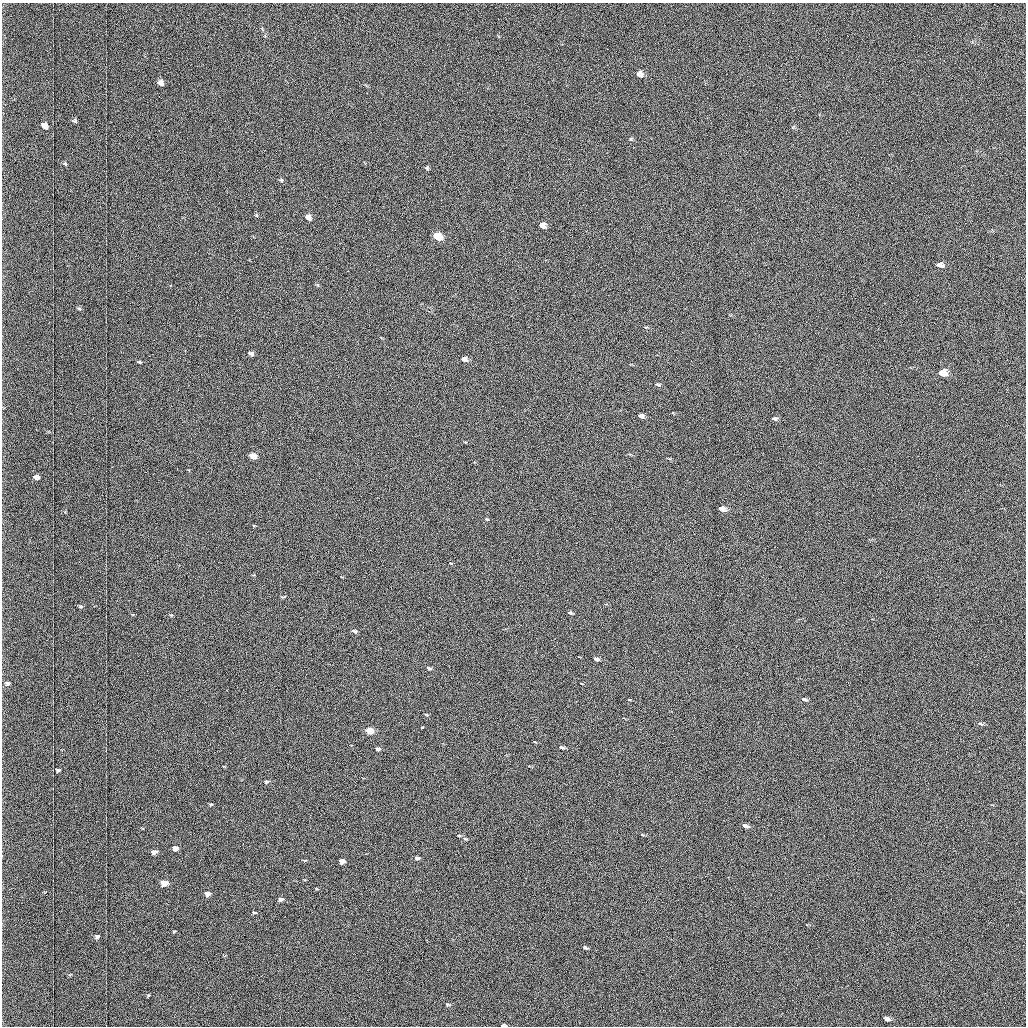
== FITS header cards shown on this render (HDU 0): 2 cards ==
NAXIS1  =                 1024 /fastest changing axis
NAXIS2  =                 1024 /next to fastest changing axis

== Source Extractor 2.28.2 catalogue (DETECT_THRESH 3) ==
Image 1024 x 1024 px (HDU 0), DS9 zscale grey, 1 PNG px = 1 image px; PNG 1028 x 1028 px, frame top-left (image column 1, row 1024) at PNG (2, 3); no overlay
Background 1030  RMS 5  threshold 15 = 3 sigma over >= 5 px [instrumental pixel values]
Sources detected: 59; all 59 listed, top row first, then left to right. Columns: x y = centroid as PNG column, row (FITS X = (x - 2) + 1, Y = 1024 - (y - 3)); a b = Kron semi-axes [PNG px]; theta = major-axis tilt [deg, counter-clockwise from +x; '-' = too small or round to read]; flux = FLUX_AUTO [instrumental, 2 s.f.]
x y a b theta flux
640 74 6 5 - 2000
161 83 6 5 - 2200
75 121 6 4 -21 670
45 126 6 5 - 2500
631 139 6 3 -71 330
65 163 5 4 - 400
427 168 4 3 - 430
281 180 4 4 - 360
256 215 4 3 - 310
308 218 5 4 - 2800
542 225 5 5 - 3600
438 237 6 5 - 19000
939 265 7 5 -3 1500
318 285 6 3 -70 320
79 309 5 5 - 490
251 354 4 4 - 1200
464 359 5 4 - 2600
139 362 5 4 - 480
942 373 6 5 - 10000
657 384 6 4 -12 470
641 416 5 4 - 1200
774 418 6 4 -12 760
253 456 5 4 - 8200
37 477 7 5 -13 2200
721 509 6 4 -20 4800
486 519 5 4 - 340
81 606 5 4 - 520
570 613 5 3 - 650
171 615 5 5 - 490
354 631 5 3 - 720
596 659 5 3 - 1600
429 668 5 3 - 800
8 683 8 5 4 1100
804 699 6 3 -18 1200
980 724 7 4 -12 620
421 727 3 3 - 8900
370 731 5 4 - 10000
561 747 5 3 - 850
378 749 5 4 - 1300
58 770 6 5 - 640
267 781 4 3 - 510
211 804 4 3 - 310
745 826 6 3 -21 1600
465 839 6 3 -13 320
175 848 5 5 - 2700
154 852 6 5 - 1500
417 858 4 3 - 670
342 861 5 4 - 3300
164 883 6 5 - 6200
208 894 6 5 - 2400
281 899 7 5 -9 1300
254 913 7 3 0 480
174 931 5 3 - 260
97 936 6 5 - 760
585 947 6 3 -33 510
148 996 5 3 - 330
448 1004 7 4 -18 480
886 1018 5 3 - 1200
503 1025 5 3 - 1200
At the frame edge (FLAGS 8, measured only in part): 1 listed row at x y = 503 1025

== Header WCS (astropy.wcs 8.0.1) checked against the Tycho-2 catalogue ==
Header WCS as astropy/WCSLIB reads it (applying the file's SIP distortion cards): RA---TAN-SIP/DEC--TAN-SIP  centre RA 03:06:50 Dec +48:56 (46.71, +48.94 deg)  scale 1.67 arcsec/px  FOV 28.5' x 28.6'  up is -179 deg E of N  parity flipped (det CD > 0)
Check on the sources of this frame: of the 59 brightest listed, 21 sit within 2.5 arcsec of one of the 34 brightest Tycho-2 stars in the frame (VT <= 12.17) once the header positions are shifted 0.05 arcsec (0.01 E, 0.05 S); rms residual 1.12 arcsec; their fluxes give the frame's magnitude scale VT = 19.67 - 2.5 log10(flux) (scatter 0.26 mag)
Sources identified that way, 21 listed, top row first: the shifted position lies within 2.5 arcsec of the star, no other Tycho-2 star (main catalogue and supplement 1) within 5.0 arcsec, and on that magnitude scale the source's flux lands within +1.5 / -3 mag of the star's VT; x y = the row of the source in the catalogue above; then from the Tycho-2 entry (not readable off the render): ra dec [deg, ICRS J2000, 3 dp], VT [Tycho-2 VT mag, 2 dp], TYC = Tycho-2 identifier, HIP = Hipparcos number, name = IAU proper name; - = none
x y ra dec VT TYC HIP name
640 74 46.616 +48.736 11.76 3314-1619-1 - -
45 126 47.035 +48.756 11.63 3318-1002-1 - -
308 218 46.851 +48.800 10.96 3318-412-1 - -
542 225 46.686 +48.806 10.73 3318-1207-1 - -
438 237 46.759 +48.810 9.54 3318-20-1 - -
939 265 46.407 +48.826 11.40 3318-1121-1 - -
251 354 46.893 +48.863 11.43 3318-844-1 - -
942 373 46.405 +48.876 9.33 3318-744-1 - -
774 418 46.524 +48.896 11.94 3318-478-1 - -
253 456 46.892 +48.911 10.59 3318-510-1 - -
37 477 47.045 +48.919 11.50 3318-988-1 - -
721 509 46.562 +48.938 10.40 3318-18-1 - -
804 699 46.505 +49.027 11.73 3318-502-1 - -
370 731 46.813 +49.039 9.70 3318-216-1 - -
745 826 46.548 +49.085 12.06 3318-1128-1 - -
175 848 46.952 +49.092 11.30 3318-80-1 - -
342 861 46.834 +49.100 10.69 3318-1528-1 - -
164 883 46.960 +49.108 10.19 3318-1062-1 - -
208 894 46.930 +49.114 11.35 3318-390-1 - -
281 899 46.878 +49.117 12.15 3318-918-1 - -
503 1025 46.721 +49.177 11.40 3318-150-1 - -